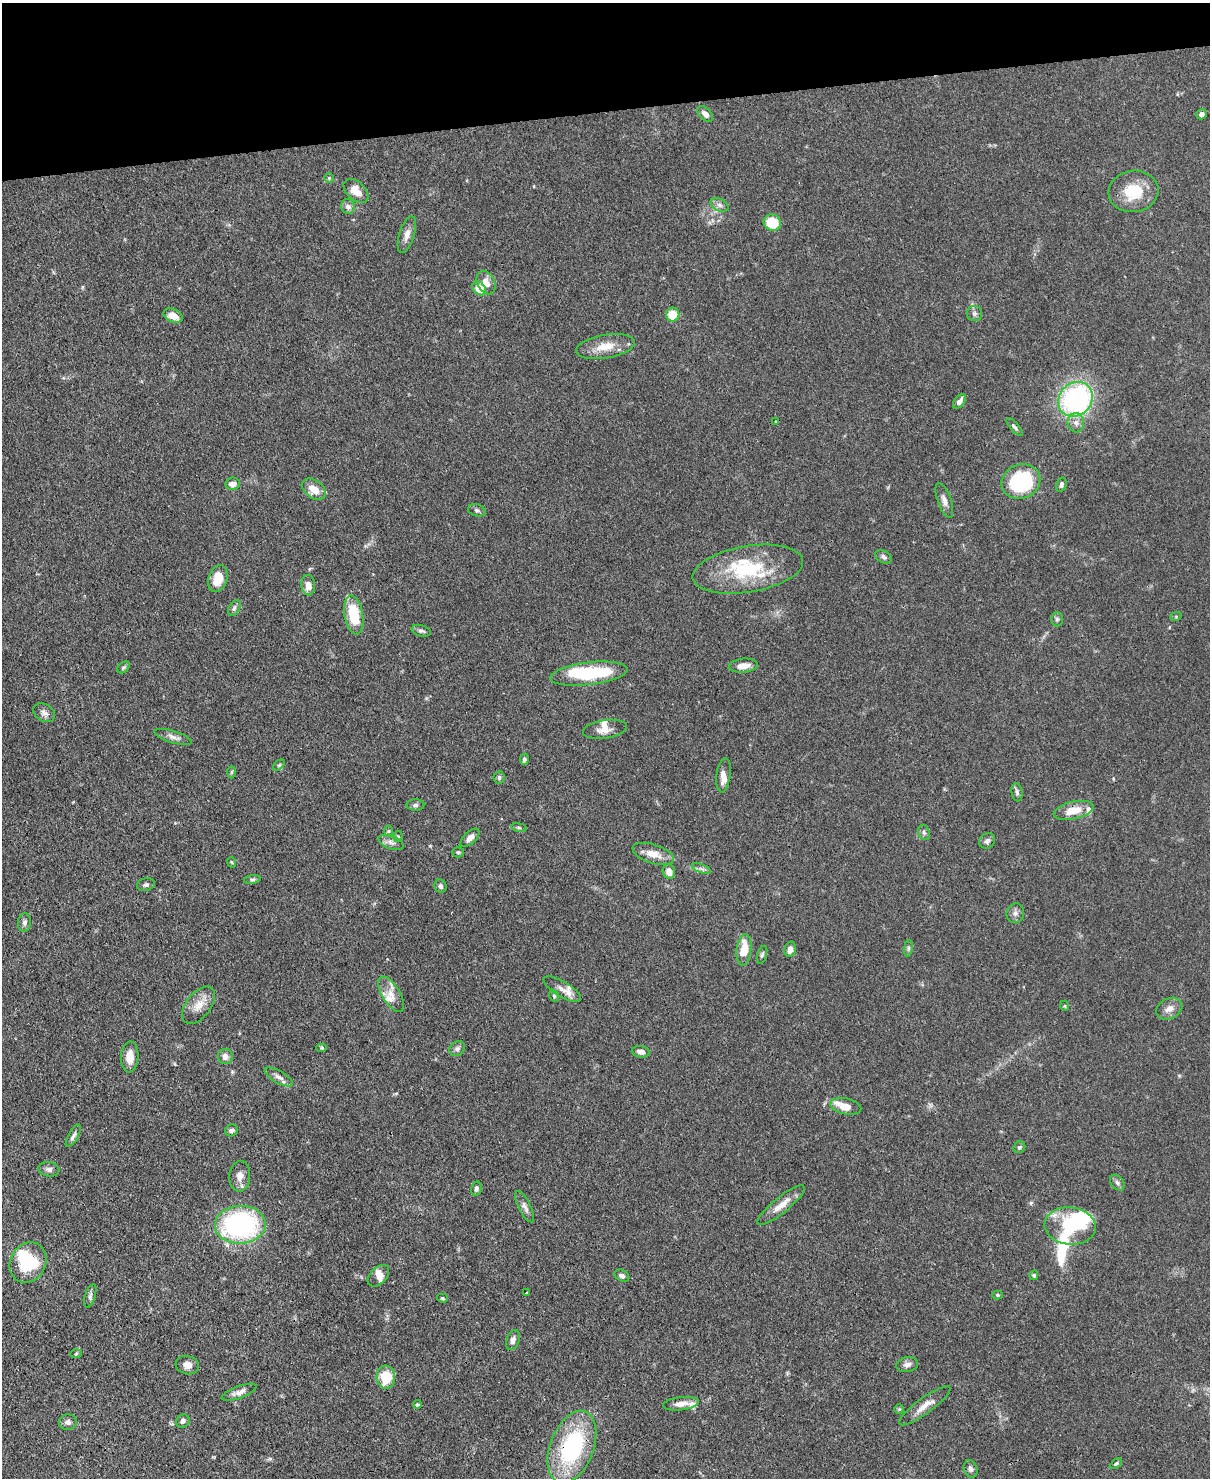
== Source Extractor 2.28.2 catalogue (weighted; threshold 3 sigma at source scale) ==
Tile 3 of 4 x 3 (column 3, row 1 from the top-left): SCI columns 2495-3702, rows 3164-4639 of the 4987 x 4969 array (HDU 1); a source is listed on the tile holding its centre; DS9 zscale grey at full resolution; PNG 1212 x 1480 px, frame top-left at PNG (2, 3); each listed source drawn as its Kron ellipse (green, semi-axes under 4 px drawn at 4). Shown black and unused: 7% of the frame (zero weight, under 3 of 4 exposures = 9% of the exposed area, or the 3 px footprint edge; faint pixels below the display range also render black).
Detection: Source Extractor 2.28.2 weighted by HDU 2 'WHT'; one run over the whole footprint, this tile lists its part. Background 0.072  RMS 0.0041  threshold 0.0183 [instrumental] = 3 sigma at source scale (4.5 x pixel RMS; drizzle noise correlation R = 1.50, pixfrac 1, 0.05/0.05 arcsec/px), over >= 5 px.
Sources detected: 135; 4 inside a brighter object's white glare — neither listed nor drawn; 14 inside a brighter listed object's ellipse — not listed separately; the other 117 listed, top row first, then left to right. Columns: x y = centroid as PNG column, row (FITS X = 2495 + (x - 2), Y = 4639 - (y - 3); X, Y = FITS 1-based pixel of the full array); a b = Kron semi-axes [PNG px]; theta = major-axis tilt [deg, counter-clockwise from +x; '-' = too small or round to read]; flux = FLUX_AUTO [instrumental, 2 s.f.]
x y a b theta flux
705 114 9 5 -46 2.2
1202 114 5 5 - 1.5
329 178 5 4 - 0.51
356 191 14 9 -43 4.4
1133 191 25 20 8 14
720 205 9 6 -27 1.5
348 206 7 7 - 2.1
772 223 9 8 - 13
407 235 19 7 74 2.9
486 283 12 8 -64 3.8
479 288 8 6 -43 8.6
974 314 7 7 - 1.3
673 315 7 6 - 7.5
173 316 10 6 -26 4.7
605 346 30 12 10 7.2
1075 399 18 16 47 78
959 401 8 5 51 1.7
776 422 4 3 - 0.35
1076 423 9 8 - 2.2
1014 427 11 4 -48 1.1
1021 482 20 17 22 41
233 484 7 6 - 2.9
1061 485 7 5 73 0.99
314 489 13 9 -38 5.5
944 500 18 6 -70 2.4
477 510 9 6 -16 1
883 557 9 6 -29 1.1
748 569 56 23 9 27
218 579 14 9 71 8.3
308 585 10 7 -84 3.4
234 608 8 5 59 1.1
354 615 20 9 -80 16
1176 616 6 4 19 0.48
1057 619 7 6 - 0.88
421 631 10 5 -16 1.1
743 666 14 7 6 3.7
123 667 7 5 39 0.73
589 674 39 11 7 27
44 713 11 8 -32 1.9
605 729 22 9 9 4.1
173 737 19 6 -17 2.2
524 759 6 4 79 0.89
279 765 7 4 44 0.66
232 772 6 4 88 0.49
723 775 17 7 82 3.3
499 777 6 5 - 0.82
1017 792 9 5 -82 1.1
415 805 9 5 0 0.97
1074 810 20 8 12 7.1
519 827 8 4 -9 0.63
389 831 6 4 90 0.48
924 832 8 5 -68 0.97
398 836 5 5 - 0.59
470 838 12 6 43 2.3
987 841 8 7 - 1.4
391 842 13 6 -22 1.9
458 852 6 5 - 0.7
653 854 21 9 -18 5.4
231 862 5 3 - 0.36
701 869 10 3 -21 0.94
669 872 7 6 - 3.2
252 879 8 4 8 0.75
146 885 9 6 12 1.1
440 886 7 6 - 0.96
1015 913 10 8 74 1.6
24 922 9 6 84 1.4
908 948 8 4 82 0.85
790 949 7 5 74 2.4
744 950 15 7 83 8.6
762 955 9 4 73 0.91
562 989 21 7 -31 3.2
391 994 20 9 -59 4.4
554 996 6 4 -69 0.6
199 1005 22 12 52 5.3
1065 1006 5 3 - 0.35
1169 1009 14 10 27 3
322 1048 5 4 - 0.48
457 1049 8 7 - 1.2
641 1052 9 5 -10 1.8
130 1057 15 8 87 4.4
225 1057 8 7 - 2.1
279 1077 16 6 -29 2.2
846 1106 16 8 -12 4.6
232 1130 6 6 - 1.4
73 1136 12 5 60 1.4
1019 1147 6 5 - 0.87
49 1169 10 7 -9 1.5
240 1176 15 10 86 3.6
1117 1183 9 6 -50 1.2
476 1188 7 5 76 1.1
781 1205 29 8 39 5.3
525 1207 17 6 -63 1.9
240 1225 25 19 4 71
1070 1226 26 18 -6 25
28 1263 21 17 59 21
1034 1275 5 4 - 0.58
378 1276 13 8 45 2.1
622 1276 8 5 -31 1.2
527 1293 3 3 - 1.1
998 1295 5 4 - 0.51
90 1296 12 5 72 1.1
442 1298 5 4 - 0.6
513 1340 10 6 70 2
76 1354 5 3 - 0.46
187 1365 12 9 -14 2.9
907 1365 11 7 11 1.8
386 1377 11 9 -84 12
239 1392 18 6 20 2.5
681 1404 18 6 7 3.2
417 1405 4 4 - 0.78
925 1406 31 8 36 4.6
899 1409 5 5 - 0.5
183 1421 7 6 - 1.3
68 1422 9 7 6 1.6
572 1447 38 21 69 48
1116 1463 6 4 37 0.65
970 1469 9 6 -66 1.4
Overlapping masked pixels (flux is a lower limit): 1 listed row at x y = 572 1447